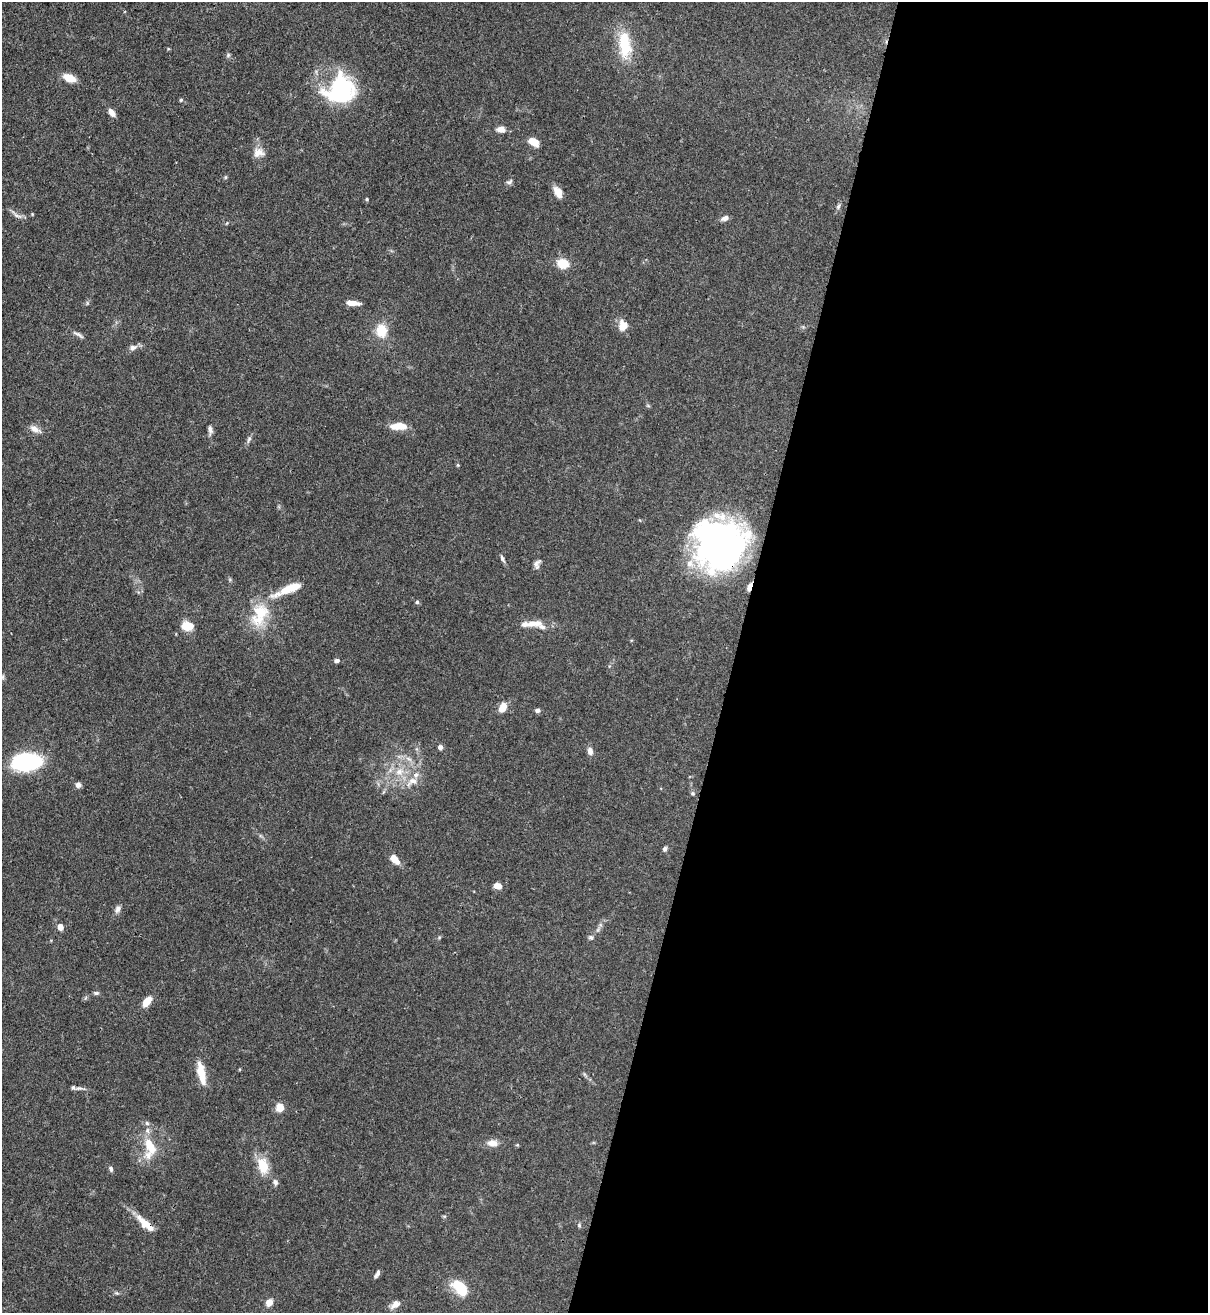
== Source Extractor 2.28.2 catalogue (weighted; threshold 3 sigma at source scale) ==
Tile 12 of 4 x 4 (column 4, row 3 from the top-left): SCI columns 3834-5039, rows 1343-2653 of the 5382 x 5307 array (HDU 1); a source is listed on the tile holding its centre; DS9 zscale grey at full resolution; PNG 1210 x 1315 px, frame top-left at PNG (2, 2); no overlay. Shown black and unused: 39% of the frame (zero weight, under 3 of 4 exposures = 7% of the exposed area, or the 3 px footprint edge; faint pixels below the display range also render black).
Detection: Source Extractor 2.28.2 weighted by HDU 2 'WHT'; one run over the whole footprint, this tile lists its part. Background 0.099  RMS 0.0041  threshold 0.0185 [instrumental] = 3 sigma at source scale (4.5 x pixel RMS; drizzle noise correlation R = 1.50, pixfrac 1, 0.05/0.05 arcsec/px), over >= 5 px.
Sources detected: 81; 1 inside a brighter object's white glare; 1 cosmic-ray / hot-pixel residue — not listed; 8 inside a brighter listed object's ellipse — not listed separately; the other 71 listed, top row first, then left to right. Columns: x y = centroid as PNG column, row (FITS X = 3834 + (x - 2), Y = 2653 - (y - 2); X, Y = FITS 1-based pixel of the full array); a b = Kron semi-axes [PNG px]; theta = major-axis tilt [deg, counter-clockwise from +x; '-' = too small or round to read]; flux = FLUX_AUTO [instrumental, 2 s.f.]
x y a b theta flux
625 45 39 16 -85 15
228 55 6 5 - 0.67
70 78 12 7 -22 6.1
340 90 34 30 40 43
181 100 5 4 - 0.48
112 112 10 6 -52 2.3
501 129 10 7 -1 2.7
533 142 10 6 -33 5.8
259 153 15 11 3 3.5
225 177 6 4 90 0.48
509 182 9 5 29 0.99
558 192 14 8 -63 3.6
367 199 4 4 - 0.43
838 206 8 5 63 0.92
17 215 19 5 -32 1.8
725 218 9 6 23 1.7
563 263 10 8 -13 9
353 303 13 5 -7 3.8
623 325 11 9 86 4.7
381 330 12 10 -90 9.2
78 334 17 5 -30 1.5
133 348 11 7 20 1.9
399 426 18 7 1 6.9
35 429 16 7 -27 2.6
210 429 11 5 -78 1.5
249 439 11 5 68 1.1
458 465 5 4 - 0.4
722 545 43 40 -1 180
502 558 10 4 -66 1
537 564 14 7 69 1.7
289 589 42 9 23 12
749 589 9 6 -79 1.5
417 602 5 4 - 0.72
259 614 35 20 71 16
532 623 12 8 -21 2.8
186 626 8 6 -9 11
337 660 6 4 1 1.3
3 677 7 3 85 0.55
503 707 9 6 62 5.9
537 710 6 6 - 1
440 747 6 6 - 1.1
590 751 8 6 -82 2.2
409 759 10 5 -35 1.5
26 762 24 13 6 52
399 772 12 9 15 4.2
412 781 19 10 25 4.8
78 785 6 6 - 1.8
693 793 6 5 - 0.65
665 849 6 5 - 0.99
394 859 12 6 -51 4.7
497 886 8 6 -17 3.7
117 909 10 6 69 1.6
60 927 8 6 -75 2.2
591 937 7 6 - 0.99
96 993 8 5 -7 0.83
147 1001 11 6 52 5.4
201 1073 27 8 -78 7.8
79 1088 11 5 2 1.4
280 1107 5 5 - 14
492 1143 13 8 -4 3.4
517 1145 5 3 - 0.41
150 1146 26 13 -65 9
263 1167 16 10 -75 9.7
111 1169 7 5 -72 0.87
275 1182 10 6 -70 1.3
146 1224 28 9 -42 6.5
579 1225 5 5 - 0.62
377 1274 10 4 62 1.2
460 1288 19 11 -49 13
269 1303 7 5 55 3.9
395 1304 12 7 39 2.6
Overlapping masked pixels (flux is a lower limit): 3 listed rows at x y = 722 545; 749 589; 146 1224